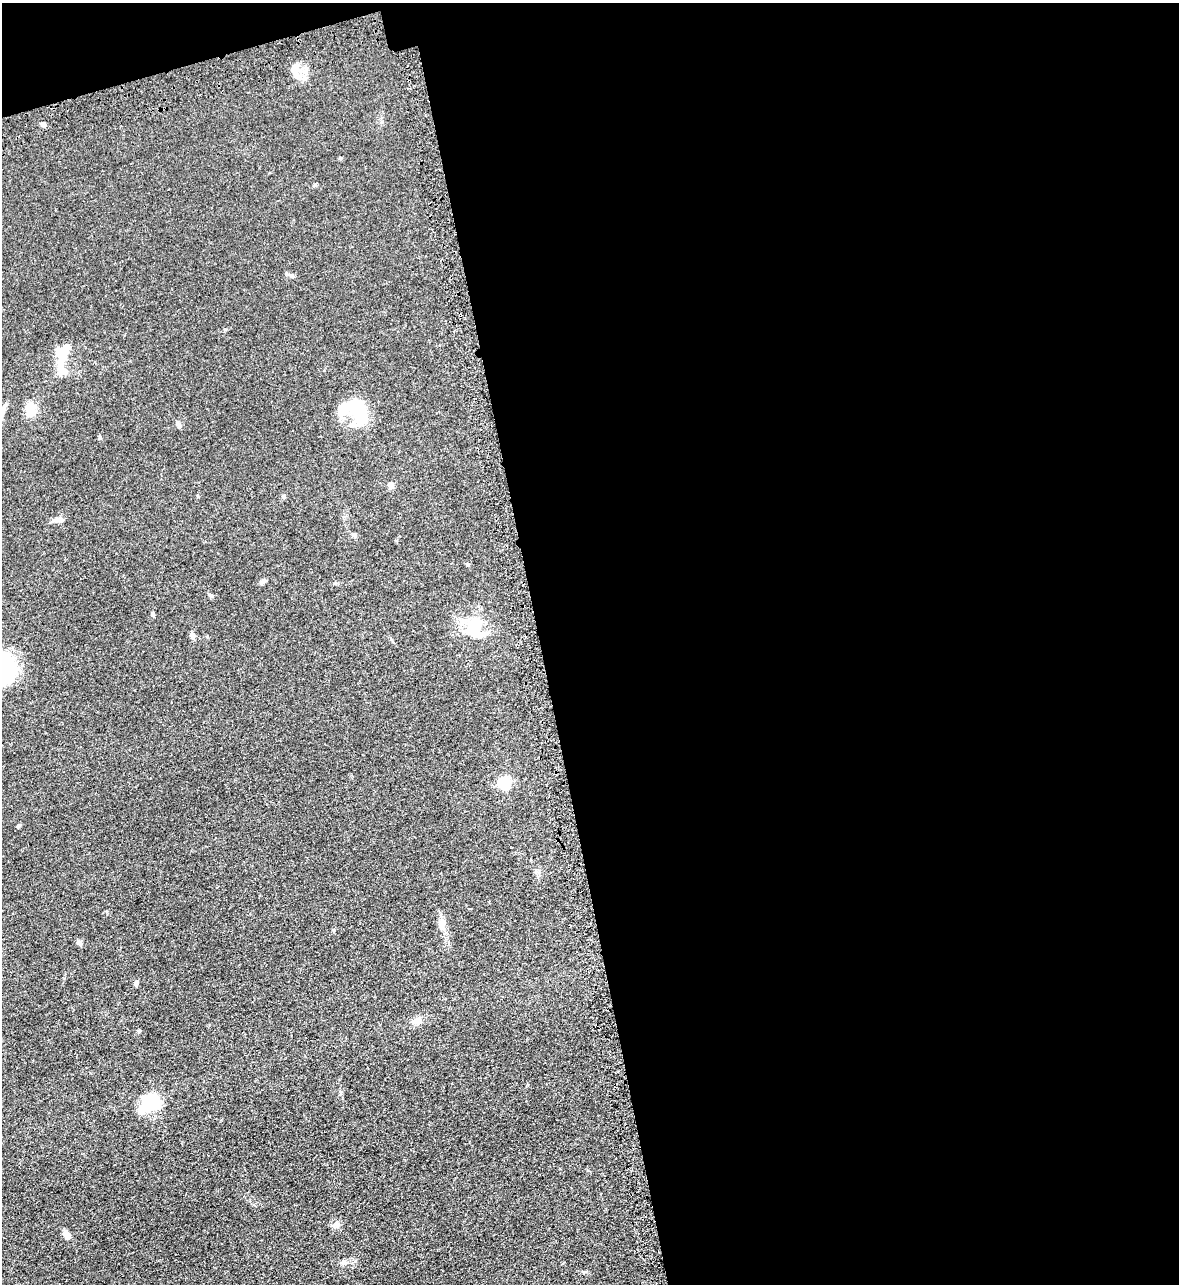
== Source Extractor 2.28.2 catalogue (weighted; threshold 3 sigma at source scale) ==
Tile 4 of 4 x 4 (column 4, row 1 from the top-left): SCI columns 3715-4891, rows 3901-5182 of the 5195 x 5235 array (HDU 1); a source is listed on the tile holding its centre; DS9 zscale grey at full resolution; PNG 1181 x 1286 px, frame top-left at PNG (2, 3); no overlay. Shown black and unused: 56% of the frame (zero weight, under 3 of 5 exposures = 4% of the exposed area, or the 3 px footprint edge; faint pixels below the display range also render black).
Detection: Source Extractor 2.28.2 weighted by HDU 2 'WHT'; one run over the whole footprint, this tile lists its part. Background 0.047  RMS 0.0063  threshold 0.0284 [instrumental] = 3 sigma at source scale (4.5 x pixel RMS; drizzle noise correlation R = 1.50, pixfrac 1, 0.05/0.05 arcsec/px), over >= 5 px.
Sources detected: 35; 6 inside a brighter object's white glare — not listed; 1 inside a brighter listed object's ellipse — not listed separately; the other 28 listed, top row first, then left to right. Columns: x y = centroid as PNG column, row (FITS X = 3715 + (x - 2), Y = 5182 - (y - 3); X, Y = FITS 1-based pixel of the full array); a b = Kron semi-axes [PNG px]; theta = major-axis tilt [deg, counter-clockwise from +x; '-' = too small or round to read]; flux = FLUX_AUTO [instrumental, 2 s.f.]
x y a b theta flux
300 77 10 8 77 4.5
43 124 7 5 -26 1.5
315 185 6 4 20 0.67
291 275 10 4 -5 1.3
59 353 16 12 -39 7.7
358 409 33 16 -55 26
30 410 16 11 -72 9.5
2 414 12 4 71 2.4
178 424 8 5 -62 1.4
391 485 7 7 - 2.7
284 496 5 5 - 0.94
58 520 16 6 2 2.8
354 535 6 6 - 1
263 581 9 5 37 1.4
153 614 6 4 -70 0.81
475 624 26 21 69 18
193 636 8 6 -80 2.2
4 667 31 23 -87 59
504 783 6 6 - 54
19 825 7 4 44 0.76
442 925 11 4 56 1.7
80 943 8 5 -58 1.6
136 983 7 5 59 1.3
417 1021 16 8 22 4.2
146 1104 25 22 70 18
337 1224 10 8 -60 2.6
67 1235 10 6 -59 4
344 1262 9 7 -6 2.1
Isophote crosses this tile's border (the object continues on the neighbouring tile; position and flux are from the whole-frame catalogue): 2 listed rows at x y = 2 414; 4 667
Unlisted compact peaks at least as high as the median listed source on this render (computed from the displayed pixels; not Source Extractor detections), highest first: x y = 100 438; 225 329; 341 1093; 584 1272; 139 1032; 340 158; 211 596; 64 978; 107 912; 468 564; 334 930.